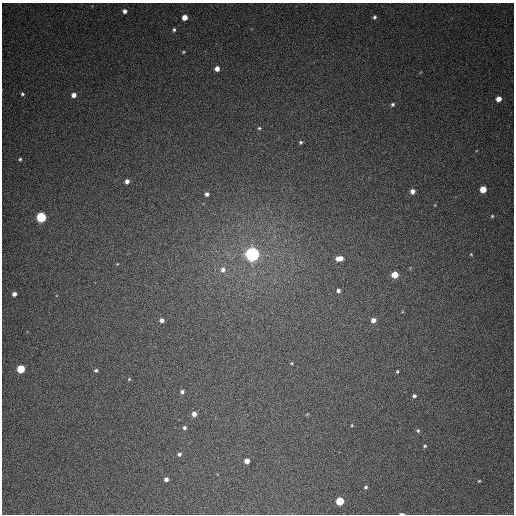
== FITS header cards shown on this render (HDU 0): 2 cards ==
NAXIS1  =                  512
NAXIS2  =                  512

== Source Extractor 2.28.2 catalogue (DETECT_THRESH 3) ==
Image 512 x 512 px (HDU 0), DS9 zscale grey, 1 PNG px = 1 image px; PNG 516 x 516 px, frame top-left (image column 1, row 512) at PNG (2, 3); no overlay
Background 407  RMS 11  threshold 31.6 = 3 sigma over >= 5 px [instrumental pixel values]
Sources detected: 49; all 49 listed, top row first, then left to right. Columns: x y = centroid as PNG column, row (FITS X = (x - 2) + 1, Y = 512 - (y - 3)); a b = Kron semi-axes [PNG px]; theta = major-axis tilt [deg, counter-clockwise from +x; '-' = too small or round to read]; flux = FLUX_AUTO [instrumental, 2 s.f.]
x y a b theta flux
124 11 4 4 - 2900
185 17 4 4 - 8400
374 17 5 5 - 1500
174 30 4 4 - 1200
183 52 4 4 - 750
217 69 5 4 - 4600
22 94 4 3 - 1100
74 95 5 4 - 4300
498 99 5 4 - 6200
392 104 5 4 - 1400
259 128 4 4 - 870
301 142 4 4 - 1100
20 159 3 3 - 1000
127 181 4 4 - 3100
483 189 5 5 - 13000
412 191 5 5 - 4300
207 194 4 4 - 2100
492 216 4 4 - 810
41 217 5 5 - 72000
252 254 5 5 - 340000
471 254 4 4 - 710
339 258 7 4 9 7700
117 264 4 3 - 530
223 270 7 7 - 3500
395 275 5 5 - 14000
338 291 4 4 - 2000
14 294 4 4 - 3200
162 320 4 4 - 2900
373 320 5 5 - 4000
292 363 3 2 - 660
21 369 5 5 - 28000
96 370 4 4 - 1300
397 371 3 3 - 910
129 379 5 3 - 670
182 392 5 4 - 1900
414 396 5 4 - 1700
194 414 4 4 - 4300
307 414 4 3 - 580
352 425 4 2 - 540
184 428 4 3 - 1500
418 431 6 5 - 1300
425 446 6 5 - 1200
179 454 4 4 - 1500
247 461 4 4 - 6200
166 479 4 4 - 2800
479 481 3 3 - 670
366 487 4 3 - 1100
340 501 5 5 - 30000
402 514 5 2 - 1200
At the frame edge (FLAGS 8, measured only in part): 1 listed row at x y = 402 514